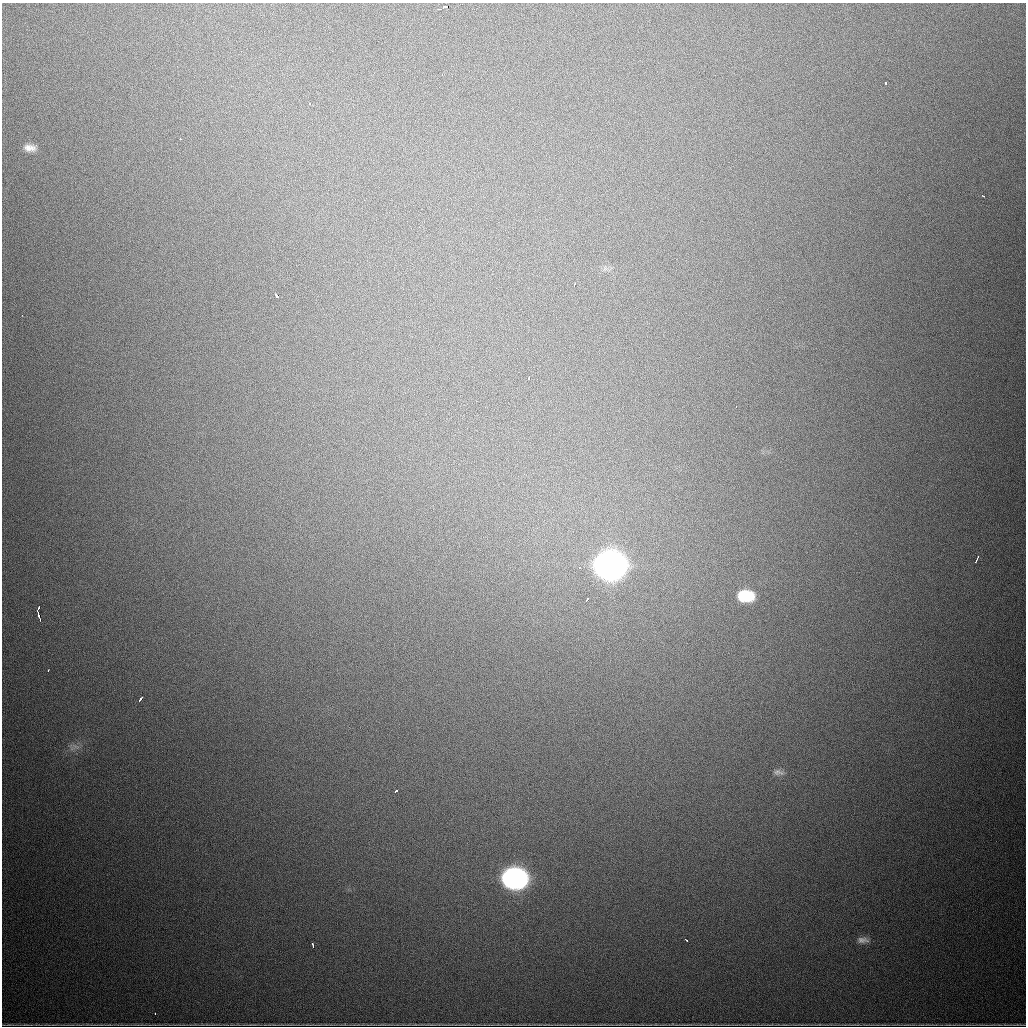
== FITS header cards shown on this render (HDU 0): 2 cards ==
NAXIS1  =                 1024
NAXIS2  =                 1024

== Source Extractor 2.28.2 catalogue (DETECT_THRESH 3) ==
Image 1024 x 1024 px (HDU 0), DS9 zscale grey, 1 PNG px = 1 image px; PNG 1028 x 1028 px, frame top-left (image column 1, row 1024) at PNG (2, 3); no overlay
Background 898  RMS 25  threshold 74.6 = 3 sigma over >= 5 px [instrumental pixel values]
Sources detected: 30; all 30 listed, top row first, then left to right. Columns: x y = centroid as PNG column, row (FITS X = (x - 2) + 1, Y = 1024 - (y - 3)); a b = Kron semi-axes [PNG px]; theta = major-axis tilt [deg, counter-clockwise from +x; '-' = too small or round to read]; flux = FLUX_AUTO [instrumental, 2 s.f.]
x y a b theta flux
446 6 6 3 8 1.7e+04
440 9 5 2 - 2.6e+03
442 74 3 2 - 2.5e+03
886 83 3 2 - 2.4e+03
310 104 3 3 - 6.6e+03
180 139 3 2 - 3.5e+03
30 148 14 8 -3 1.4e+04
983 196 3 2 - 1.7e+03
574 285 4 2 - 2.8e+03
277 296 5 3 - 1.7e+04
22 315 3 2 - 1.8e+03
529 378 4 2 - 3.7e+03
736 407 2 2 - 1.2e+03
977 559 7 2 64 3.7e+03
610 565 16 12 -4 3.3e+06
746 596 14 9 -4 8.4e+04
587 599 4 2 - 2.3e+03
38 608 5 2 - 2.8e+03
38 615 6 3 -75 1.4e+04
40 620 3 2 - 2.7e+03
48 670 3 2 - 2.0e+03
141 699 5 3 - 5.6e+03
76 746 13 4 -23 6.5e+03
778 772 15 8 -8 8.3e+03
396 791 3 3 - 6.1e+03
515 878 16 11 -3 1.1e+06
686 940 4 2 - 2.5e+03
862 940 16 8 0 1.1e+04
313 945 4 2 - 3.2e+03
155 1013 2 2 - 1.5e+03